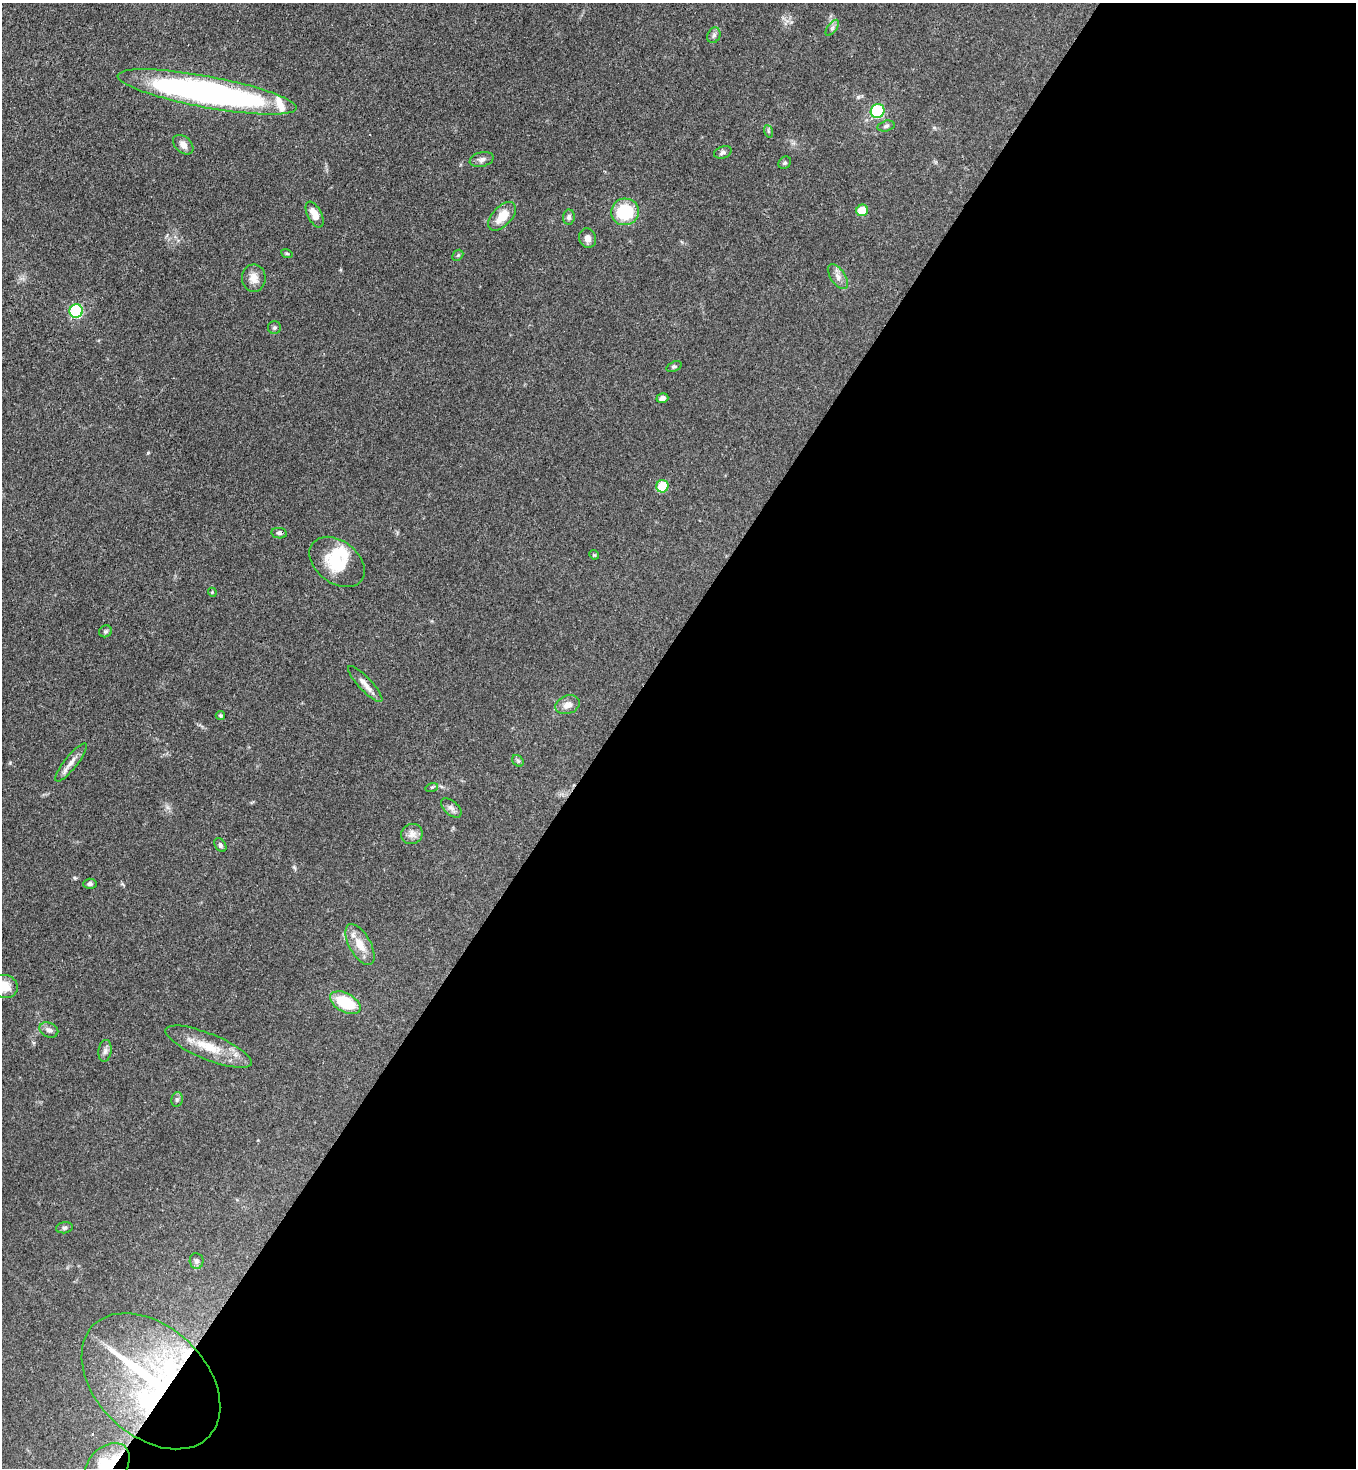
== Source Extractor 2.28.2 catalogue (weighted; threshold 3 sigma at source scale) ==
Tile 12 of 4 x 4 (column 4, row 3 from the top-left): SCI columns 4287-5640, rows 1531-2996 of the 6015 x 5992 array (HDU 1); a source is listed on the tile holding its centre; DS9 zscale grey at full resolution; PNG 1358 x 1470 px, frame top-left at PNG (2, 3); each listed source drawn as its Kron ellipse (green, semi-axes under 4 px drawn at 4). Shown black and unused: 55% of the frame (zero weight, under 3 of 4 exposures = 7% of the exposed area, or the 3 px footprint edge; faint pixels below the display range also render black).
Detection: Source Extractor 2.28.2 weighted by HDU 2 'WHT'; one run over the whole footprint, this tile lists its part. Background 0.0644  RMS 0.0036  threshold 0.0163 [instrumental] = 3 sigma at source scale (4.5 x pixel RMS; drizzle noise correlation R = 1.50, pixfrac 1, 0.05/0.05 arcsec/px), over >= 5 px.
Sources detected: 54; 1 inside a brighter object's white glare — neither listed nor drawn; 2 inside a brighter listed object's ellipse — not listed separately; the other 51 listed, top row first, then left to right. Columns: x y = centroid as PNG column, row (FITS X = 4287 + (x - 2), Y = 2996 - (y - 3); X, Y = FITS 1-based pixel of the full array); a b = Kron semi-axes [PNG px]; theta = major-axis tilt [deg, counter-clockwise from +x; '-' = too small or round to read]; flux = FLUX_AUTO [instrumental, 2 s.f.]
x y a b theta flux
832 28 9 4 55 0.87
714 35 8 6 63 0.94
207 92 91 15 -10 150
878 111 7 6 - 25
886 126 9 5 15 0.88
768 131 6 4 -71 0.52
183 145 12 8 -42 2.3
723 152 9 6 19 0.89
482 159 12 7 14 1.5
785 163 7 5 44 0.6
862 210 6 5 - 8.5
625 212 14 13 - 17
315 215 14 7 -63 4.3
502 216 17 9 47 6.3
569 217 7 6 - 0.95
588 238 10 8 -71 2
287 253 6 3 -19 0.42
458 255 6 4 44 0.55
838 277 14 7 -56 2.2
254 278 14 12 88 3.4
76 311 7 6 - 37
274 328 6 6 - 0.69
674 366 8 5 23 0.64
662 398 6 4 17 1.2
662 486 6 6 - 12
279 533 8 5 -9 0.78
594 555 5 4 - 0.38
337 562 31 21 -38 14
212 592 4 3 - 0.33
105 631 6 6 - 0.69
365 684 24 6 -47 2.8
568 705 12 9 19 2.6
220 715 5 4 - 0.56
518 761 6 5 - 0.62
71 762 24 6 51 2.8
432 787 6 4 17 0.49
451 808 12 7 -41 1.4
412 834 11 10 - 2.2
220 845 8 5 -58 0.84
90 884 6 5 - 1
360 945 23 10 -60 5.8
4 986 14 11 -12 6.3
345 1003 16 9 -28 15
49 1030 10 7 -25 1.5
208 1047 46 13 -22 11
105 1051 11 6 81 1.3
177 1099 7 5 76 0.79
64 1228 9 5 7 0.93
197 1261 8 7 - 1
151 1381 80 54 -44 96
107 1465 26 18 44 12
Overlapping masked pixels (flux is a lower limit): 3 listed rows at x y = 365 684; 151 1381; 107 1465
Isophote crosses this tile's border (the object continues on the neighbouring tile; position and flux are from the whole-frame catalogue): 2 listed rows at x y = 4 986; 107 1465